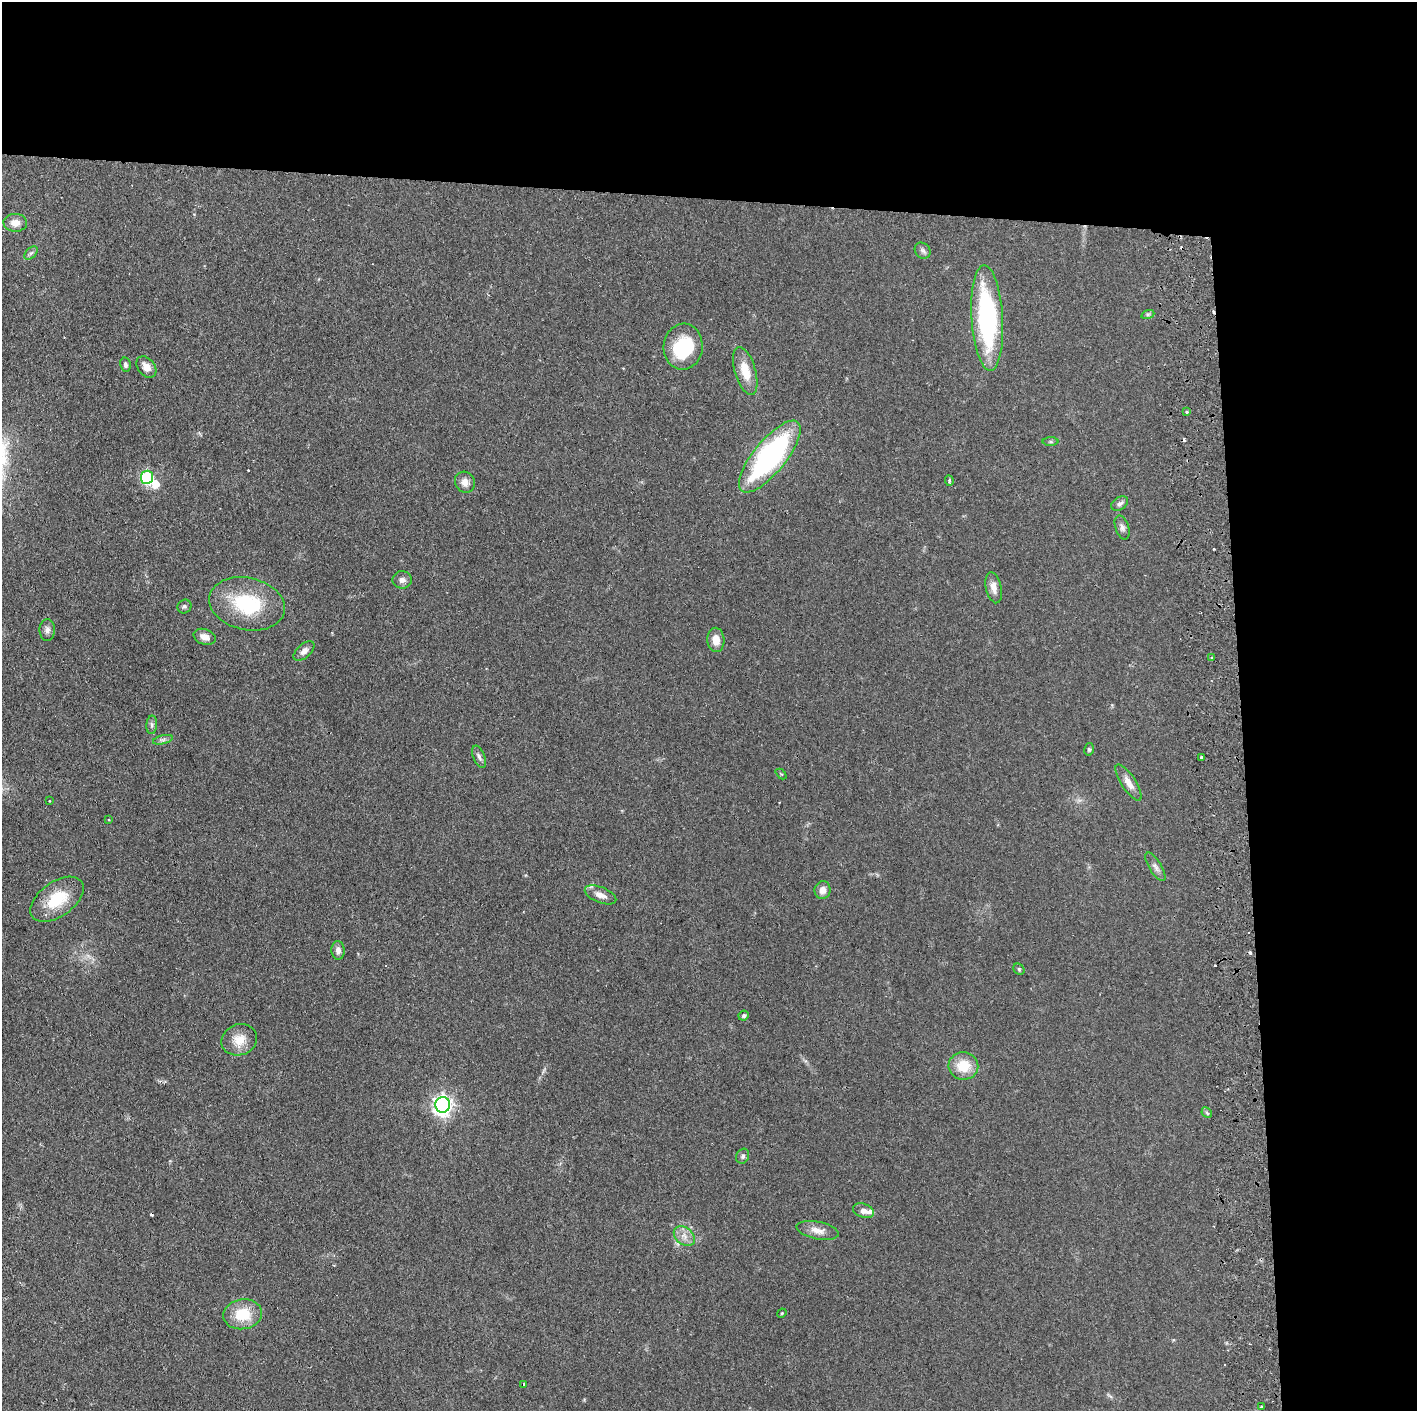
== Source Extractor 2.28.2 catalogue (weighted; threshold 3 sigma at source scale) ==
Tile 3 of 3 x 3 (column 3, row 1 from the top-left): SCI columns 2891-4305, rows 2820-4228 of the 4364 x 4231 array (HDU 1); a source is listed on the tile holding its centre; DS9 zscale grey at full resolution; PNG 1419 x 1413 px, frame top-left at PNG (2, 2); each listed source drawn as its Kron ellipse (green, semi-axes under 4 px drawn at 4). Shown black and unused: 24% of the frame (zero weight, under 2 of 3 exposures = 3% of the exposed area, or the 3 px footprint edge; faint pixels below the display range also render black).
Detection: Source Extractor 2.28.2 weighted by HDU 2 'WHT'; one run over the whole footprint, this tile lists its part. Background 0.0611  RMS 0.0056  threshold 0.0252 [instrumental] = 3 sigma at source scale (4.5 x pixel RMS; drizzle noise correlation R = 1.50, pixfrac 1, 0.05/0.05 arcsec/px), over >= 5 px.
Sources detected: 69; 3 inside a brighter object's white glare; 11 cosmic-ray / hot-pixel residue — neither listed nor drawn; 1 inside a brighter listed object's ellipse — not listed separately; the other 54 listed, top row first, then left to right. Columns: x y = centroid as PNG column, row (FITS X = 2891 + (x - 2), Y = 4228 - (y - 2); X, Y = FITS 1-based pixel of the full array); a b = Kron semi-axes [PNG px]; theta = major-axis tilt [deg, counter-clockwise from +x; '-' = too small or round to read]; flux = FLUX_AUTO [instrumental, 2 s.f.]
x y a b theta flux
15 223 12 9 -2 4.6
923 251 9 7 -45 1.7
31 253 8 5 44 1.3
1148 314 6 4 19 0.94
987 318 53 15 -86 91
683 347 23 19 85 35
125 365 7 5 -78 1.2
146 367 12 8 -50 4.8
745 371 25 10 -74 12
1187 412 3 3 - 2.4
1050 442 8 4 0 0.93
770 457 44 16 51 100
147 477 6 6 - 56
949 481 5 3 - 1.2
465 482 11 10 - 4
1120 504 9 6 34 1.9
1122 527 12 6 -71 2.2
402 580 9 8 - 2.4
994 588 16 7 -78 3.9
247 604 38 26 -13 38
184 607 7 6 - 1.3
47 630 11 8 89 2.4
205 637 11 7 -19 4.1
716 640 12 8 -87 5.7
304 651 12 6 41 2.9
1212 658 3 3 - 0.61
152 725 9 5 86 1.5
163 740 10 4 13 1.5
1089 749 6 5 - 1
479 757 12 5 -67 1.9
1201 757 3 3 - 1.2
781 774 6 4 -44 0.52
1129 782 21 7 -57 5.1
49 801 3 2 - 0.35
109 820 4 2 - 0.41
1155 867 16 6 -58 2.7
823 890 9 8 - 3.8
600 895 17 8 -21 4.3
57 899 30 17 36 20
338 950 9 6 -86 2.7
1019 969 6 5 - 0.75
744 1016 5 5 - 1.2
239 1040 18 15 20 8.7
963 1066 15 13 -4 13
443 1105 8 7 - 260
1207 1113 6 4 -46 1
743 1156 8 6 64 1.4
863 1211 11 7 -20 3.1
817 1230 21 9 -11 5.4
684 1236 12 8 -39 4
782 1313 5 3 - 0.54
243 1314 19 15 9 17
524 1384 3 2 - 0.79
1261 1407 3 3 - 0.64